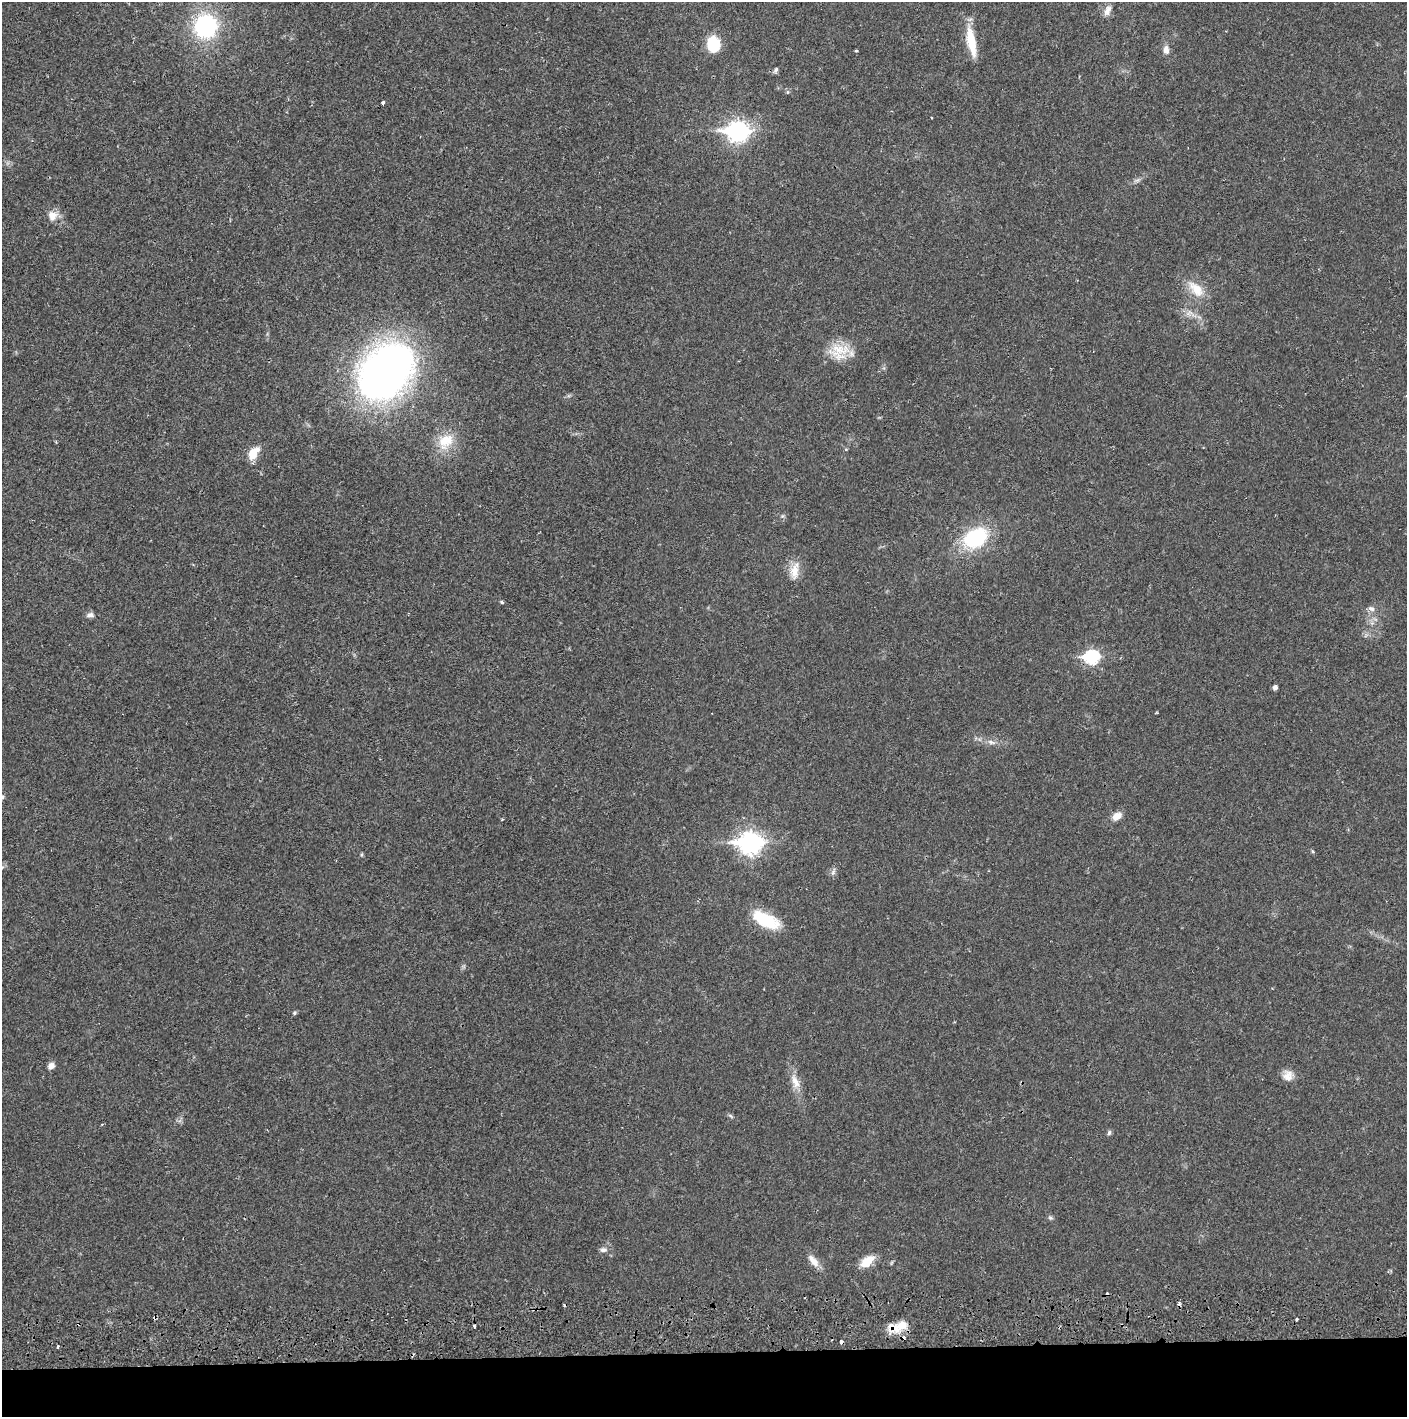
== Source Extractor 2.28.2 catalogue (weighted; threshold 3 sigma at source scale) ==
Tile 8 of 3 x 3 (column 2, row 3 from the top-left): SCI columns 1410-2814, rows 56-1470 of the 4227 x 4359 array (HDU 1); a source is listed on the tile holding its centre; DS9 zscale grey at full resolution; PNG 1409 x 1419 px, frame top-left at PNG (2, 2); no overlay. Shown black and unused: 5% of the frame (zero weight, under 2 of 3 exposures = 3% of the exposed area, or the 3 px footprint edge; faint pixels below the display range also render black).
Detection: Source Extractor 2.28.2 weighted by HDU 2 'WHT'; one run over the whole footprint, this tile lists its part. Background 0.0223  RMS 0.0035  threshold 0.0157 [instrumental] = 3 sigma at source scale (4.5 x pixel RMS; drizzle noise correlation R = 1.50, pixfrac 1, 0.05/0.05 arcsec/px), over >= 5 px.
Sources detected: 53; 7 cosmic-ray / hot-pixel residue — not listed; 1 inside a brighter listed object's ellipse — not listed separately; the other 45 listed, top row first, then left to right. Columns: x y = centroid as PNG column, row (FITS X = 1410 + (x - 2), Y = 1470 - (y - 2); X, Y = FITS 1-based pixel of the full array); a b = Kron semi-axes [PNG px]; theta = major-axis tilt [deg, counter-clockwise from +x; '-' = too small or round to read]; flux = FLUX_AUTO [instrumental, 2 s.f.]
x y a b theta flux
1108 10 15 8 64 2.3
206 26 24 23 - 35
971 42 35 9 -79 9.7
713 44 16 13 -81 10
1166 50 11 7 -90 2
856 51 3 3 - 0.49
776 69 5 4 - 1
787 92 6 4 -71 0.43
383 103 3 3 - 1.4
932 118 3 2 - 0.26
738 131 10 8 1 180
52 216 14 14 - 3.4
1196 289 27 13 -47 7
840 349 33 15 -4 9
386 372 55 41 53 200
446 441 24 18 44 8.9
253 453 16 9 57 5.7
782 516 5 5 - 0.49
975 538 27 18 30 26
794 571 23 11 80 4.6
502 602 4 3 - 0.71
1371 608 10 7 -30 1.3
90 615 11 6 7 1.2
1091 657 8 7 - 45
1275 687 5 4 - 1.2
991 742 13 5 -13 1.7
2 797 6 5 - 0.85
1117 816 12 8 33 2.9
750 843 10 8 -1 200
1312 851 5 3 - 0.4
833 872 7 6 - 0.95
766 920 33 15 -26 14
294 1013 6 5 - 0.59
51 1066 9 7 46 1.6
1288 1076 14 13 - 3.2
795 1082 22 10 -68 4.2
730 1116 7 4 -45 0.58
1109 1133 7 5 73 0.67
1050 1218 7 5 -8 0.64
603 1250 10 7 7 1.3
813 1261 19 8 -52 3.3
867 1262 20 10 39 5.4
155 1318 3 3 - 0.89
894 1328 21 15 -10 6.2
58 1346 3 3 - 0.51
Overlapping masked pixels (flux is a lower limit): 3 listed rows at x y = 1091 657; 155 1318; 894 1328
Isophote crosses this tile's border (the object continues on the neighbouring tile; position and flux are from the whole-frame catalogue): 1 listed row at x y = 2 797